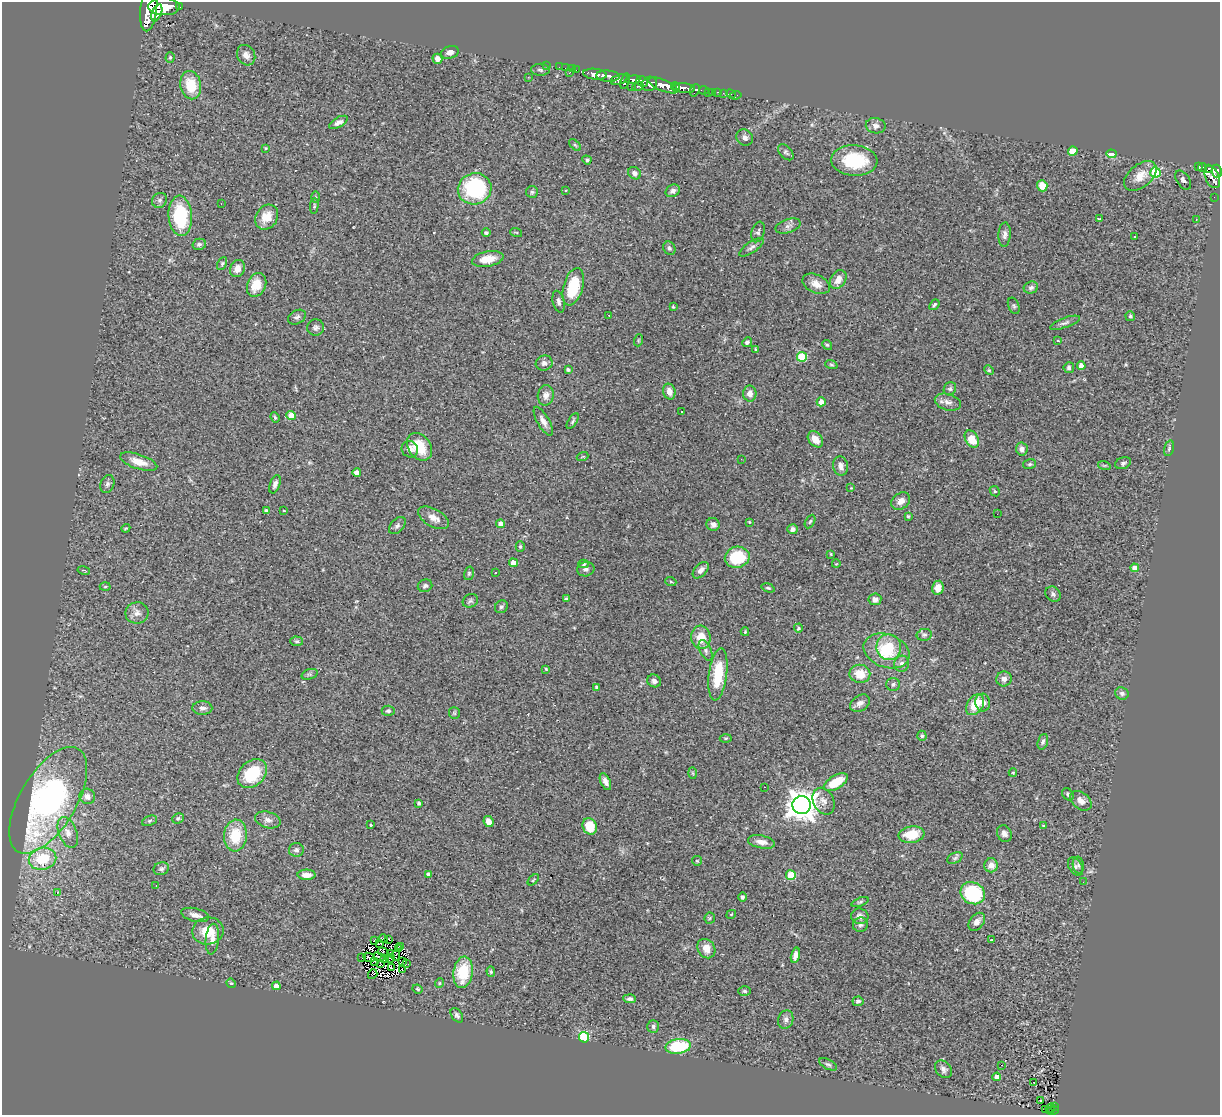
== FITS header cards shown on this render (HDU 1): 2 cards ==
NAXIS1  =                 1218
NAXIS2  =                 1113

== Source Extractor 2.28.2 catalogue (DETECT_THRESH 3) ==
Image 1218 x 1113 px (HDU 1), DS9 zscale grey, 1 PNG px = 1 image px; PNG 1222 x 1117 px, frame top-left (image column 1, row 1113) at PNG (2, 2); each listed source drawn as its Kron ellipse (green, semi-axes under 4 px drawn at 4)
Background 0.811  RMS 0.069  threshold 0.207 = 3 sigma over >= 5 px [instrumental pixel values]
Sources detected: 304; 5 with non-positive FLUX_AUTO (blend fragments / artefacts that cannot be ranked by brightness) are neither listed nor drawn; the other 299 listed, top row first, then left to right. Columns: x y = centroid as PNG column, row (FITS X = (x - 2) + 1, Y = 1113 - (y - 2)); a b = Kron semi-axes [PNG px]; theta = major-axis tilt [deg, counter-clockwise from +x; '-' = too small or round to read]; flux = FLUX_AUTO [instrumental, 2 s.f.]
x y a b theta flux
164 7 16 8 -2 3400
179 7 3 2 - 65
149 10 21 8 83 3800
157 13 9 4 69 1100
450 52 9 6 18 20
246 55 10 9 - 29
170 57 5 4 - 6
437 59 5 5 - 27
547 65 2 2 - 9.3
559 67 2 2 - 5.3
566 68 3 2 - 11
572 69 3 2 - 7.2
540 70 9 6 -2 11
576 70 2 2 - 9.8
570 72 3 2 - 29
595 74 12 5 -7 990
608 76 11 5 -4 970
528 77 2 2 - 3.3
619 79 8 5 21 280
633 80 7 4 9 380
625 81 8 3 72 300
642 81 6 5 - 280
649 84 8 7 - 700
191 85 14 10 -78 120
663 85 16 5 -22 1900
632 86 3 2 - 6.6
638 86 6 3 8 160
676 87 5 3 - 410
684 88 11 5 -8 790
695 90 6 4 70 140
704 90 4 3 - 91
713 92 4 3 - 23
718 92 3 2 - 13
708 93 2 2 - 13
723 93 3 2 - 9.1
731 94 5 3 - 5.3
736 95 6 3 7 14
338 122 10 5 30 19
876 126 10 7 -10 22
745 138 8 7 - 20
575 145 7 4 -44 6.9
265 148 3 2 - 4.4
1073 151 5 4 - 76
786 152 9 6 -47 10
1111 154 5 4 - 75
587 160 5 4 - 8.4
854 160 23 15 -4 260
1199 167 4 3 - 49
1202 167 4 3 - 89
1209 168 4 2 - 8.8
1217 171 6 5 - 260
1155 172 5 5 - 290
634 173 7 5 -43 17
1140 176 19 11 39 61
1212 177 11 7 -67 490
1183 180 11 6 -57 21
1042 186 6 5 - 71
475 189 17 15 17 450
565 190 3 3 - 18
673 191 7 6 - 19
532 192 6 6 - 8.4
316 197 6 4 -89 6
1214 197 2 2 - 4.3
160 200 8 7 - 13
221 204 2 2 - 23
314 206 8 4 87 6.5
180 216 20 11 -85 290
267 217 13 10 55 68
1099 219 3 2 - 4.9
1196 220 2 2 - 3.6
788 226 13 7 17 19
516 232 6 3 -19 4.5
758 232 10 6 73 13
486 233 4 4 - 11
1005 235 12 6 87 18
1135 236 3 3 - 6.6
199 244 7 5 14 12
751 247 14 5 34 16
669 248 7 6 - 11
488 259 16 7 11 73
222 264 7 4 64 7.7
237 268 9 7 67 37
838 280 10 7 57 40
816 284 14 9 -25 39
257 285 12 9 68 87
573 287 19 9 74 170
1031 288 7 6 - 12
559 302 11 5 -77 14
934 305 6 4 51 8.1
1014 306 8 5 -67 8.9
673 307 3 2 - 4.5
609 315 3 2 - 6.6
1130 316 5 4 - 8.7
297 317 9 6 28 14
1065 323 16 5 20 15
316 327 8 8 - 14
639 340 6 4 71 4.9
1058 341 4 2 - 2.9
747 342 5 4 - 12
827 345 5 4 - 6.9
756 350 4 3 - 6.4
802 357 5 5 - 210
544 363 8 7 - 20
831 365 6 4 -19 5.7
1081 366 4 4 - 41
1069 368 5 5 - 12
568 370 4 3 - 8.2
989 370 5 4 - 5.5
950 389 7 6 - 9.8
669 391 8 6 -74 35
750 394 8 6 -88 29
546 395 10 8 79 26
821 402 4 4 - 45
948 402 13 8 -16 27
682 412 2 2 - 4.4
291 416 4 4 - 74
275 417 5 4 - 6.1
543 421 16 6 -60 27
573 421 9 4 57 8.7
815 439 9 6 -50 43
972 439 9 6 -59 93
419 447 15 11 -54 120
1169 448 8 4 75 8.6
410 449 8 8 - 24
1022 449 6 6 - 19
582 456 6 2 19 3.6
741 459 2 2 - 3.6
139 462 19 7 -18 59
1123 463 8 5 21 12
1030 464 6 5 - 7.9
1104 465 6 4 -18 5.2
841 466 9 7 -79 30
357 473 4 4 - 32
107 484 9 7 70 15
275 484 9 5 69 17
851 488 4 3 - 3.5
995 491 5 4 - 6.2
901 501 10 7 36 30
266 510 3 3 - 7.1
284 511 4 2 - 3.7
997 514 2 2 - 3.1
908 516 3 3 - 7.4
433 518 17 9 -28 43
810 521 7 4 62 7.6
749 522 3 3 - 3.4
501 524 4 4 - 37
713 524 6 6 - 21
397 526 10 6 48 15
126 528 4 3 - 4.4
793 529 5 5 - 19
520 546 5 4 - 6.8
831 554 4 3 - 4
737 557 12 10 13 200
513 563 4 4 - 44
584 564 5 4 - 9.1
836 564 4 2 - 2.9
1135 568 4 4 - 36
586 569 9 7 11 14
84 570 6 2 -12 4.9
701 570 10 6 47 26
495 572 3 2 - 6.2
469 573 7 5 75 7.6
671 582 5 3 - 5
425 586 7 6 - 11
105 587 5 3 - 5
768 588 7 3 -18 6.8
938 588 7 5 80 35
1053 594 8 7 - 14
566 599 4 4 - 8.5
875 599 6 6 - 25
470 601 8 6 26 11
501 607 7 6 - 9.7
137 613 11 10 - 31
798 628 4 4 - 6.6
745 632 4 3 - 4.3
924 635 8 6 10 11
701 637 12 9 -83 70
297 641 6 4 -2 7.3
889 647 13 12 - 100
706 650 11 5 -66 15
887 651 24 16 -20 180
902 664 8 7 - 18
546 669 4 4 - 5.2
309 674 8 5 19 9.2
718 674 26 9 83 170
860 674 10 9 - 87
1004 679 7 7 - 27
654 681 7 6 - 16
893 684 7 6 - 12
596 687 3 3 - 6.6
1122 693 7 6 - 16
983 702 9 7 -86 23
860 703 11 7 35 26
975 705 11 8 57 95
202 708 10 7 0 21
388 711 6 5 - 9.3
454 713 6 5 - 6.5
922 736 5 4 - 7.8
726 738 6 3 1 4.9
1043 742 8 5 72 12
693 773 6 4 -88 5.2
1013 773 4 4 - 4.8
252 774 16 12 43 210
605 782 9 5 -66 22
836 782 13 6 31 140
765 787 3 2 - 4.5
1068 794 7 5 -52 9
87 796 8 7 - 28
48 800 60 28 59 1400
824 801 14 10 -64 32
1081 801 12 8 -39 32
419 803 4 3 - 11
802 805 9 9 - 6700
178 818 6 5 - 7.5
268 820 13 8 -16 26
150 821 8 4 21 7.6
488 822 6 4 -63 33
371 825 3 3 - 4.7
590 826 8 7 - 100
1043 826 4 3 - 3.6
68 832 16 9 -69 42
1004 834 8 7 - 21
235 835 16 11 85 140
911 835 13 8 7 120
761 842 14 6 -11 36
296 850 7 7 - 13
955 858 8 5 26 11
42 859 14 11 11 170
697 861 5 4 - 5.4
991 865 7 7 - 36
1078 865 8 5 -83 11
1075 867 10 6 -58 14
161 869 8 6 22 12
428 874 4 3 - 18
306 875 9 5 -1 35
791 875 5 5 - 180
533 880 7 3 44 5.1
1083 882 2 2 - 3.1
156 886 2 2 - 2.4
58 893 3 2 - 11
973 893 12 10 -29 330
742 897 4 4 - 12
860 902 9 4 21 7.9
731 914 5 3 - 4.3
195 915 14 6 -13 29
860 916 9 7 -14 26
710 918 6 5 - 7.2
977 922 10 7 51 26
860 925 7 7 - 14
208 931 16 13 10 93
212 939 15 6 84 32
383 939 4 2 - 11
388 939 4 3 - 10
992 940 3 3 - 13
374 941 3 2 - 3.3
379 944 3 2 - 3.5
401 946 2 2 - 2.1
399 949 4 2 - 5.9
706 949 10 8 -57 52
384 952 6 2 -31 0.16
390 954 4 2 - 3
396 955 5 3 - 1.7
795 955 8 4 75 21
369 957 6 2 -21 7
379 957 6 2 -27 4.3
362 958 2 2 - 6.7
384 958 3 2 - 7.9
390 958 4 2 - 7.5
374 961 4 3 - 0.2
403 961 3 2 - 4.9
380 964 3 2 - 4.9
407 964 3 2 - 2.6
391 968 3 2 - 4
403 970 4 3 - 6.6
463 972 16 9 81 180
491 972 5 4 - 6.1
373 974 5 2 - 5.8
231 983 5 4 - 4.7
439 983 5 4 - 5.5
276 986 4 4 - 40
418 989 5 3 - 4.8
745 991 6 4 -3 8.2
630 999 6 4 -5 12
858 1001 5 5 - 12
457 1015 8 5 -54 12
786 1019 9 7 73 19
653 1026 6 6 - 11
584 1037 5 5 - 450
678 1046 13 7 8 240
828 1064 9 5 -28 12
1001 1065 2 2 - 9.3
943 1069 10 7 -50 19
997 1077 4 4 - 23
1034 1082 3 3 - 32
1040 1101 3 2 - 13
1054 1106 3 2 - 18
1050 1108 5 2 - 28
1046 1110 3 2 - 3.3
1053 1111 6 3 14 48
At the frame edge (FLAGS 8, measured only in part): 1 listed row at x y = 149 10
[5 non-positive-flux detections neither listed nor drawn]